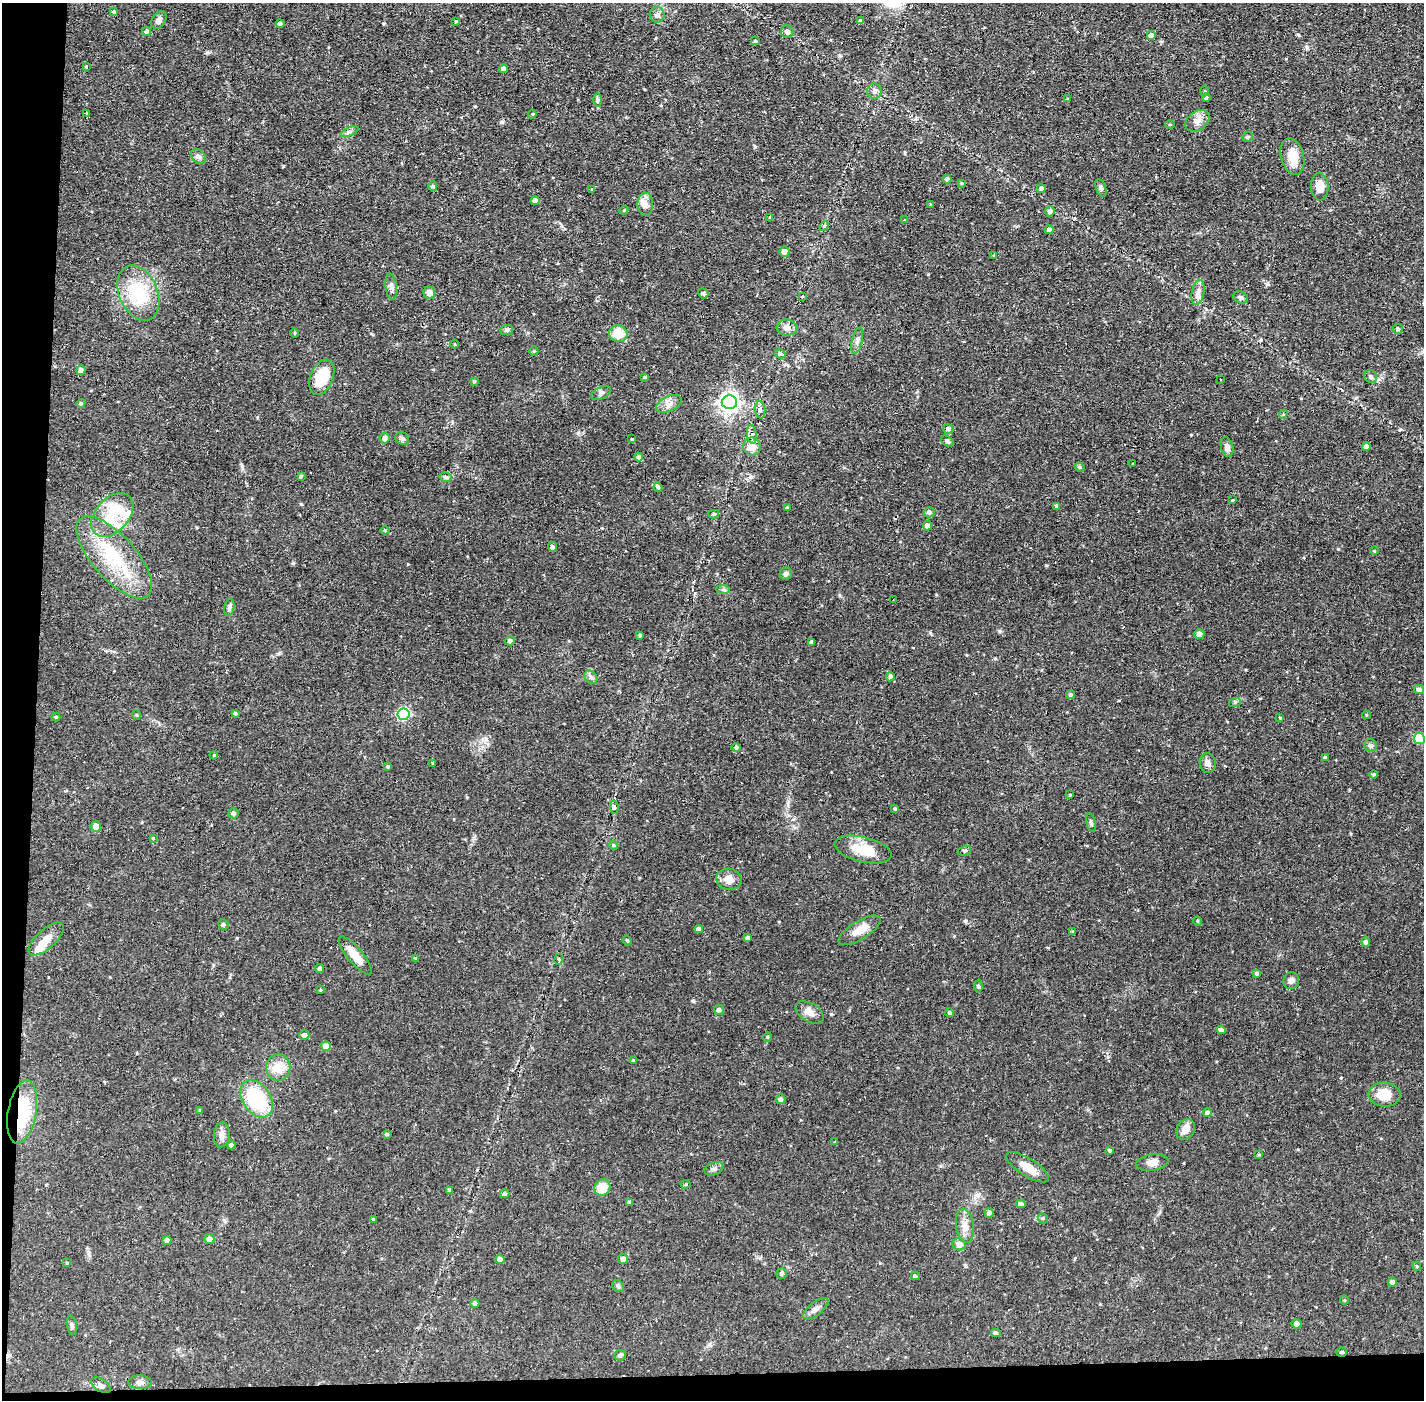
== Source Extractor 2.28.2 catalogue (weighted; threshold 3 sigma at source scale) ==
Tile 7 of 3 x 3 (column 1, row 3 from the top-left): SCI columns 1-1422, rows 53-1450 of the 4267 x 4298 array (HDU 1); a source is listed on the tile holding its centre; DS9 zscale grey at full resolution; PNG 1426 x 1402 px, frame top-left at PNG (2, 3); each listed source drawn as its Kron ellipse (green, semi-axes under 4 px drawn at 4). Shown black and unused: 4% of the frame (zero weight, under 2 of 3 exposures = <1% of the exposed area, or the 3 px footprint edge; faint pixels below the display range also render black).
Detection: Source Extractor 2.28.2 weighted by HDU 2 'WHT'; one run over the whole footprint, this tile lists its part. Background 0.0915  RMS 0.0065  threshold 0.0291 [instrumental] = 3 sigma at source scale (4.5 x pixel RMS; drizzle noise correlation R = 1.50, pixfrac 1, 0.05/0.05 arcsec/px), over >= 5 px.
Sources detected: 218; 6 cosmic-ray / hot-pixel residue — neither listed nor drawn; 3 inside a brighter listed object's ellipse — not listed separately; the other 209 listed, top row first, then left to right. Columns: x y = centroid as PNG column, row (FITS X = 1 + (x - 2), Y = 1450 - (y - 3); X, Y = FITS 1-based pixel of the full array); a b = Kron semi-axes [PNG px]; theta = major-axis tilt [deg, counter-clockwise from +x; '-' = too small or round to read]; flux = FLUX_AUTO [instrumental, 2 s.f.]
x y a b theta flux
114 11 4 4 - 0.89
657 15 7 7 - 2.6
159 20 9 6 57 2.8
456 21 3 3 - 1.2
860 21 4 4 - 1.3
280 24 4 3 - 1.5
147 32 5 4 - 1.4
787 32 6 6 - 2.2
1151 35 5 5 - 3.8
755 41 4 3 - 0.8
87 66 3 3 - 1.7
504 69 4 4 - 3.5
875 91 8 7 - 2.4
1204 91 5 3 - 0.68
1206 97 4 4 - 1.3
1068 99 4 3 - 0.67
597 100 6 4 89 1
86 113 3 2 - 1.3
532 114 4 3 - 0.59
1197 121 13 9 35 4.4
1170 125 5 3 - 0.57
350 132 10 3 21 1.3
1248 137 5 5 - 0.89
1292 156 18 11 -75 11
199 157 8 6 -43 1.9
947 179 4 4 - 2.1
961 183 4 4 - 0.69
433 186 5 4 - 0.81
1320 187 14 8 -87 7.1
1041 188 5 4 - 1.8
1101 188 9 5 -71 1.4
591 189 4 3 - 0.7
535 201 4 4 - 3.3
645 204 12 7 -88 4
930 204 4 2 - 0.42
624 210 4 3 - 0.62
1050 211 5 5 - 1.9
770 218 3 3 - 51
905 220 3 2 - 0.87
824 226 5 4 - 0.74
1049 230 4 4 - 2.3
784 252 5 5 - 3.5
994 255 3 3 - 1.2
391 287 13 6 -82 2.6
1198 292 13 6 79 3.2
138 293 29 19 -67 29
429 293 6 6 - 4
703 293 5 5 - 1.1
802 296 3 2 - 0.75
1241 297 7 5 -24 1.7
787 328 10 8 -7 3.7
1398 329 5 5 - 1.2
507 330 6 5 - 1.4
295 333 5 3 - 0.58
618 334 9 8 - 12
857 341 13 5 77 2.4
455 344 4 3 - 0.59
534 351 4 4 - 0.73
780 354 5 4 - 1.9
81 370 5 4 - 2.4
322 377 18 11 68 20
645 377 4 4 - 0.85
1371 377 7 6 - 1.4
1220 379 2 2 - 0.61
474 381 4 4 - 0.74
601 393 10 6 25 1.8
729 402 7 7 - 250
81 403 5 4 - 0.97
669 404 14 7 25 3.9
760 410 8 5 -85 2.4
1283 414 5 4 - 0.76
948 429 5 5 - 1.8
752 434 9 5 -83 2.5
385 438 5 5 - 3
402 439 7 6 - 1.6
631 439 3 3 - 0.54
947 441 7 4 -36 1.1
752 447 9 8 - 6.2
1227 447 10 6 -74 3
1366 447 4 4 - 3.3
639 457 4 4 - 1.6
1133 464 2 2 - 0.71
1080 467 5 4 - 0.94
301 476 4 3 - 0.93
445 477 6 4 -13 1.5
658 487 5 4 - 0.97
1232 500 4 3 - 1.2
1057 506 4 3 - 6.2
787 507 4 3 - 0.64
929 512 5 5 - 1.7
714 514 5 4 - 1
112 515 25 17 49 21
927 526 5 4 - 3.3
385 530 4 4 - 0.69
552 547 5 4 - 1.4
1374 551 4 3 - 0.56
114 557 51 22 -48 41
786 574 6 6 - 2
723 590 7 4 0 1.2
893 600 3 2 - 0.7
229 607 9 5 78 1.6
1199 634 5 4 - 3.5
640 635 3 3 - 0.84
510 641 4 4 - 1.5
812 642 4 3 - 1.5
591 677 7 5 -44 1.6
890 677 4 4 - 2
1419 690 5 4 - 2
1071 694 4 4 - 1
1235 702 6 4 19 0.82
235 713 4 3 - 0.93
404 714 6 6 - 56
136 715 5 3 - 0.59
1366 715 4 3 - 0.53
56 717 4 4 - 0.89
1280 718 4 3 - 0.54
1419 738 5 5 - 24
1371 745 6 6 - 1.8
736 747 5 4 - 1.6
214 755 4 3 - 0.56
1325 758 3 3 - 1.1
1208 763 10 8 -79 2.8
433 764 3 3 - 1.1
388 766 4 3 - 0.78
1373 774 4 4 - 0.86
1070 795 3 3 - 0.58
614 807 7 4 -82 1.5
895 809 3 3 - 0.86
234 813 5 5 - 1.3
1091 823 9 4 -77 1.4
96 826 5 5 - 5.6
153 838 4 3 - 0.64
614 845 4 4 - 0.85
863 849 29 12 -14 16
964 851 7 4 15 1
729 879 13 10 -12 6.2
1198 921 5 3 - 0.63
223 924 5 5 - 1.3
699 929 4 4 - 2.3
860 930 24 9 32 8.1
1072 931 4 3 - 0.72
748 938 4 4 - 2.1
46 939 22 9 42 6.8
627 940 5 3 - 0.8
1366 942 5 4 - 1.5
355 956 24 7 -50 10
415 958 4 3 - 0.48
559 959 6 3 88 1.2
320 968 4 4 - 1.3
1257 974 4 4 - 1.2
1291 981 8 7 - 2.4
978 986 6 4 -88 0.97
321 990 4 3 - 0.76
719 1010 5 5 - 1.8
809 1012 16 9 -32 4.6
950 1013 4 4 - 1.2
1221 1030 4 4 - 2.9
304 1035 5 5 - 2
767 1037 5 3 - 0.53
326 1046 5 5 - 5.4
633 1060 4 4 - 0.8
278 1067 13 12 - 9.8
1385 1094 16 12 -2 12
257 1099 20 14 -56 45
781 1099 5 5 - 2.1
200 1111 4 3 - 0.68
22 1112 32 14 80 32
1207 1113 4 4 - 1.7
1186 1129 11 8 55 5.3
387 1134 4 3 - 1.1
222 1135 13 8 86 3.6
834 1142 3 2 - 0.4
231 1145 4 4 - 1.4
1110 1150 3 3 - 0.95
1259 1154 4 3 - 0.66
1152 1162 16 8 8 4.1
1027 1167 24 9 -32 9.1
714 1169 10 6 23 1.8
686 1184 5 4 - 0.84
602 1188 8 7 - 13
450 1190 4 3 - 1.3
505 1194 5 4 - 1.5
629 1202 4 4 - 1.2
1021 1204 5 4 - 2.3
989 1213 5 4 - 1.7
1043 1218 5 5 - 0.89
373 1219 4 3 - 0.62
965 1226 17 9 -82 5.7
209 1239 5 4 - 3.2
167 1240 4 4 - 2.1
959 1244 7 6 - 3.4
500 1259 4 4 - 3.6
623 1259 5 5 - 2.8
67 1263 4 4 - 0.5
1417 1266 4 4 - 0.68
782 1274 5 5 - 1.6
915 1276 4 3 - 1.7
1392 1282 4 4 - 2.1
618 1286 6 5 - 1.1
1344 1300 4 4 - 0.7
475 1303 4 4 - 1.4
816 1309 15 6 37 3.2
1297 1324 5 5 - 2.5
72 1325 10 5 -80 1.4
996 1333 5 4 - 1.2
1342 1352 5 4 - 1.2
620 1355 6 5 - 1.1
140 1382 11 7 -3 2.3
101 1385 11 6 -32 2.1
Overlapping masked pixels (flux is a lower limit): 2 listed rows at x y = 22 1112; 1342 1352
Isophote crosses this tile's border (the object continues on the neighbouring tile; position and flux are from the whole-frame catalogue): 1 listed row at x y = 1419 738
Unlisted compact peaks at least as high as the median listed source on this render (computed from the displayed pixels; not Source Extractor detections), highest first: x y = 693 1001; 1267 284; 1338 549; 242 466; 293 563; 930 633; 840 56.